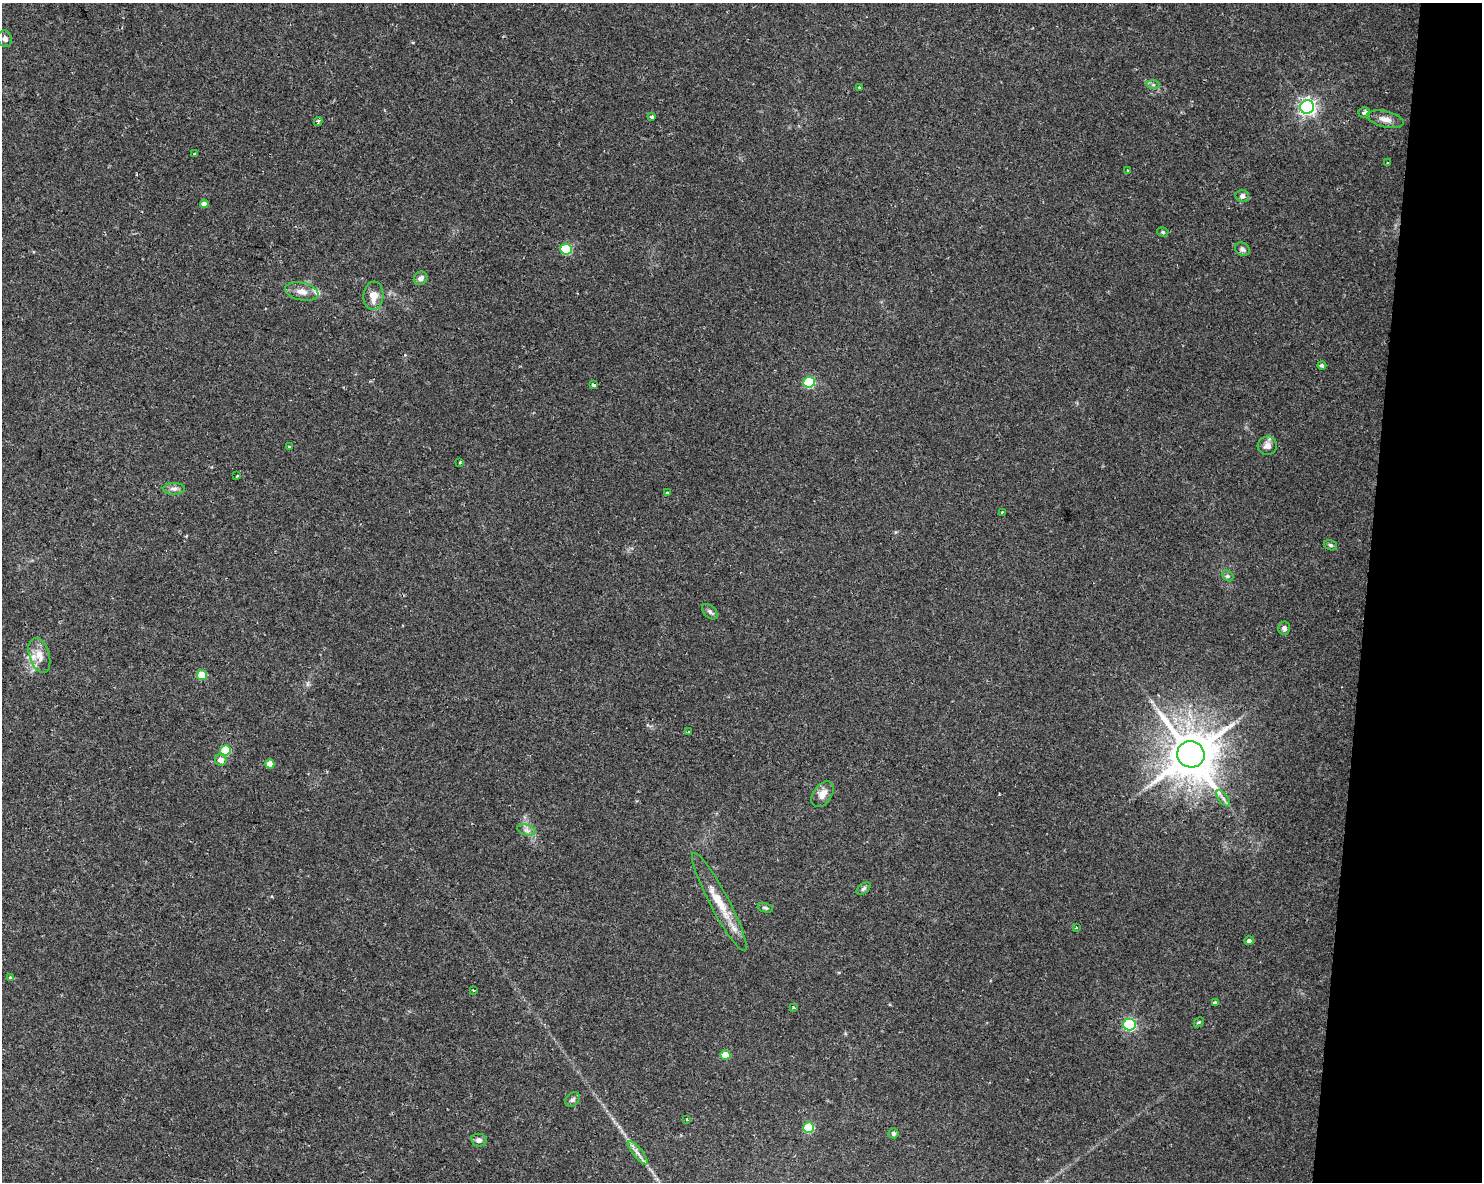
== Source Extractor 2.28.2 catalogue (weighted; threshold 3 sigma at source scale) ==
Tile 6 of 3 x 4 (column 3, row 2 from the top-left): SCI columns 3249-4728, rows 2363-3542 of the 4958 x 4735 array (HDU 1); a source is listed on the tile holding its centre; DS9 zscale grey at full resolution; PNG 1484 x 1184 px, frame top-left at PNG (2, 3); each listed source drawn as its Kron ellipse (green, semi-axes under 4 px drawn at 4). Shown black and unused: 8% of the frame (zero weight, under 2 of 3 exposures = <1% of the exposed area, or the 3 px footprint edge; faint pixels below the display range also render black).
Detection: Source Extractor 2.28.2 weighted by HDU 2 'WHT'; one run over the whole footprint, this tile lists its part. Background 0.0302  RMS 0.0033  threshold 0.0149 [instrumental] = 3 sigma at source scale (4.5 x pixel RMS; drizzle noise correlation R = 1.50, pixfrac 1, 0.0396/0.0396 arcsec/px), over >= 5 px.
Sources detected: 65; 4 inside a brighter listed object's ellipse — not listed separately; the other 61 listed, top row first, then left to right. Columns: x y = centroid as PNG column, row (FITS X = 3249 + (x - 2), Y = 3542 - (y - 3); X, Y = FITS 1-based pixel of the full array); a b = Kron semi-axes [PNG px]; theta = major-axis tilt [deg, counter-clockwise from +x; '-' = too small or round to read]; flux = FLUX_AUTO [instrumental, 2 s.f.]
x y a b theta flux
5 39 8 7 - 1.2
1153 85 7 4 -1 0.67
859 87 3 2 - 0.3
1307 107 7 6 - 120
1364 112 6 5 - 1.1
652 117 3 3 - 2
1385 119 19 8 -13 2.8
318 122 4 3 - 1.1
194 154 3 3 - 0.39
1387 163 4 3 - 0.38
1128 170 3 3 - 0.28
1242 196 7 6 - 1.4
204 204 4 4 - 1.8
1163 232 6 4 -17 0.55
566 249 6 5 - 21
1242 249 8 6 -32 0.97
421 278 7 6 - 1.4
302 292 17 9 -12 3.1
373 296 14 10 85 4.4
1322 365 4 4 - 0.67
809 382 6 5 - 20
593 385 4 3 - 2.2
1267 446 9 9 - 2
289 447 3 3 - 1.4
460 462 3 2 - 0.44
237 476 4 3 - 0.44
174 489 11 6 1 1.4
668 493 3 3 - 0.98
1002 512 3 3 - 0.45
1330 545 7 5 -17 0.64
1228 576 6 4 -45 0.58
710 612 9 5 -44 0.98
1284 628 7 6 - 0.95
39 655 18 10 -73 3.7
202 675 5 5 - 9.3
689 732 3 3 - 1
225 750 5 5 - 12
1191 754 14 13 - 1600
221 760 6 5 - 2.4
270 764 4 4 - 3.3
822 794 14 9 55 3.1
1223 798 9 4 -55 1.1
527 830 9 5 -15 1.2
864 888 8 5 37 0.71
719 902 55 9 -62 9.1
765 908 8 4 -12 0.64
1076 927 4 3 - 0.37
1249 941 5 4 - 0.99
11 977 4 4 - 0.82
473 990 3 2 - 0.3
1215 1003 4 4 - 1
793 1007 4 3 - 0.41
1199 1022 6 4 44 0.41
1129 1025 6 6 - 51
725 1055 5 4 - 5.3
573 1100 8 6 45 0.93
687 1119 3 2 - 0.4
809 1128 5 5 - 17
893 1133 5 5 - 0.72
479 1140 8 6 -9 1.3
638 1153 14 5 -51 1.7
Overlapping masked pixels (flux is a lower limit): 1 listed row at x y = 566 249